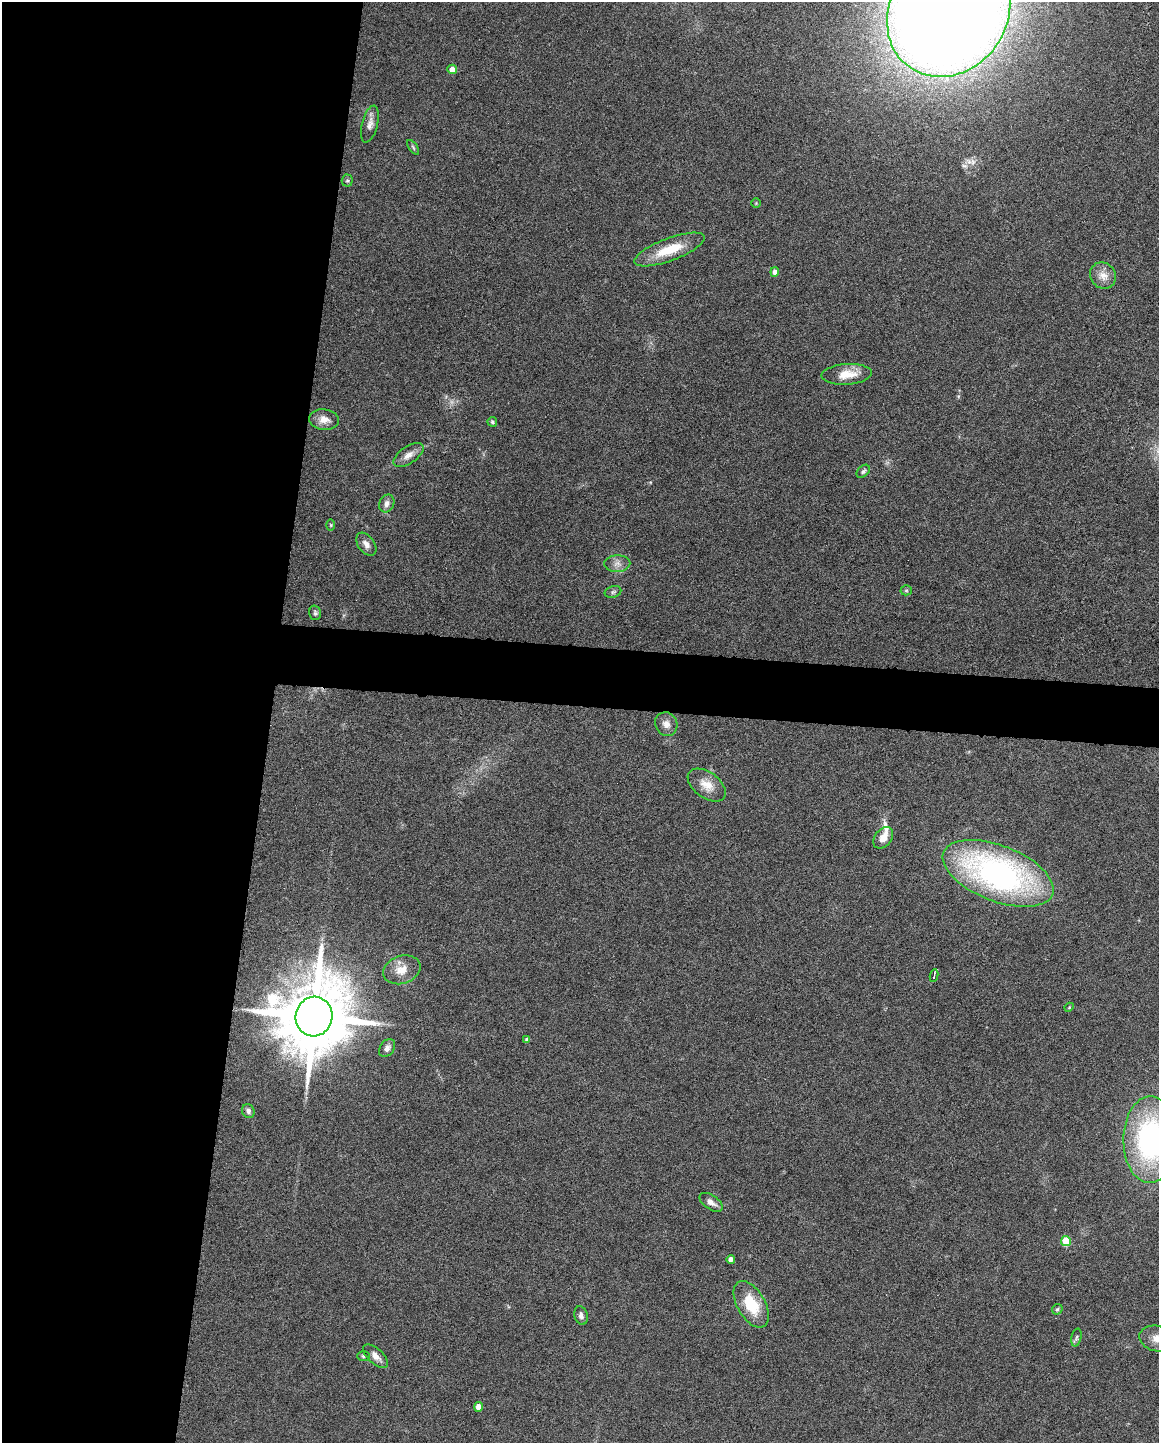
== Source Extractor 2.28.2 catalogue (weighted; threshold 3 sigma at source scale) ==
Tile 5 of 4 x 3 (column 1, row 2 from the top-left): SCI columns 3-1159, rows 1661-3101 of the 4630 x 4648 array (HDU 1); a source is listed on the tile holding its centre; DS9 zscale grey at full resolution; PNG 1161 x 1445 px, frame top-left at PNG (2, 2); each listed source drawn as its Kron ellipse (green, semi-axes under 4 px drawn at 4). Shown black and unused: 26% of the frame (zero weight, under 4 of 8 exposures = <1% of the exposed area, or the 3 px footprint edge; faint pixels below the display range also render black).
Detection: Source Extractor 2.28.2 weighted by HDU 2 'WHT'; one run over the whole footprint, this tile lists its part. Background 0.0773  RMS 0.005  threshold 0.0206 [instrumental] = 3 sigma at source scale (4.09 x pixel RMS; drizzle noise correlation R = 1.36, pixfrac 0.8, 0.05/0.05 arcsec/px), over >= 5 px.
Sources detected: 45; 1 inside a brighter listed object's ellipse — not listed separately; the other 44 listed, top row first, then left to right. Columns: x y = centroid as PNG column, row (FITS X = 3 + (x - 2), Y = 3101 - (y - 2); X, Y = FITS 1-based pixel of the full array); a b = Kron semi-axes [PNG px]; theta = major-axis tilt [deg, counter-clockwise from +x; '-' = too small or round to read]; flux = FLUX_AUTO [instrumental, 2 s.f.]
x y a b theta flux
949 13 67 58 54 1400
452 69 5 4 - 4.7
370 124 19 8 75 3.2
413 147 8 4 -55 0.79
347 181 6 5 - 0.73
756 203 5 5 - 0.51
669 249 37 11 20 15
775 272 5 4 - 3.2
1103 275 14 12 -50 4.8
847 374 25 10 4 8.3
324 420 15 10 -7 4.1
492 422 5 4 - 0.7
408 455 17 8 34 3.8
863 471 8 5 45 1.1
387 504 9 7 67 2.2
331 525 5 3 - 0.54
366 544 13 8 -54 2.6
617 564 13 8 3 2.9
906 590 5 5 - 0.67
613 592 8 6 16 1
315 613 7 5 -75 1
666 724 12 11 - 3.2
707 785 22 12 -36 6.9
883 838 12 8 53 4.7
998 873 58 28 -21 150
402 970 19 14 19 6.8
934 975 6 2 82 0.95
1069 1007 5 4 - 0.51
314 1016 20 18 80 6200
527 1040 4 3 - 1.3
387 1048 10 7 54 2.3
248 1111 7 6 - 1.5
1150 1140 43 26 89 93
711 1202 13 7 -34 2.8
1066 1241 5 5 - 17
731 1259 4 4 - 2.2
751 1304 26 14 -60 17
1057 1309 6 4 44 0.73
581 1315 9 6 -77 1.9
1076 1338 9 5 76 1
1158 1339 19 13 -12 6.1
363 1356 6 5 - 0.81
376 1356 15 7 -42 3.2
479 1407 5 4 - 6.2
Isophote crosses this tile's border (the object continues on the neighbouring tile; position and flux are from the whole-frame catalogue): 3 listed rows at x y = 949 13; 1150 1140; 1158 1339